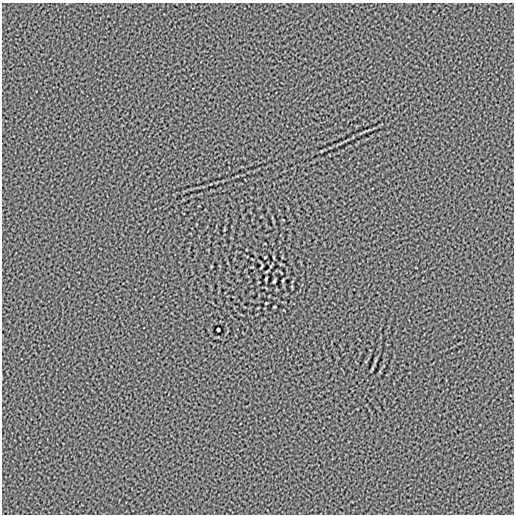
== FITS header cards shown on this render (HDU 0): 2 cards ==
NAXIS1  =                  512
NAXIS2  =                  512

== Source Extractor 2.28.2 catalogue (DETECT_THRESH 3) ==
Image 512 x 512 px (HDU 0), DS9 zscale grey, 1 PNG px = 1 image px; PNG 516 x 516 px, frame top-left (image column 1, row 512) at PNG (2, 3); no overlay
Background 4.22e-06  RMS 0.0017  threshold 0.00498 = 3 sigma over >= 5 px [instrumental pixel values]
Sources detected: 4; all 4 listed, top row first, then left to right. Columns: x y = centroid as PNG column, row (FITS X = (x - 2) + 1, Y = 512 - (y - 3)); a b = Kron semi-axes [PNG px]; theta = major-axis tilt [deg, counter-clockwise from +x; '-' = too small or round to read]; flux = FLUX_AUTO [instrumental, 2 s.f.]
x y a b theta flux
266 278 4 2 - 0.13
283 280 4 2 - 0.086
274 281 3 2 - 0.11
218 329 3 3 - 0.16